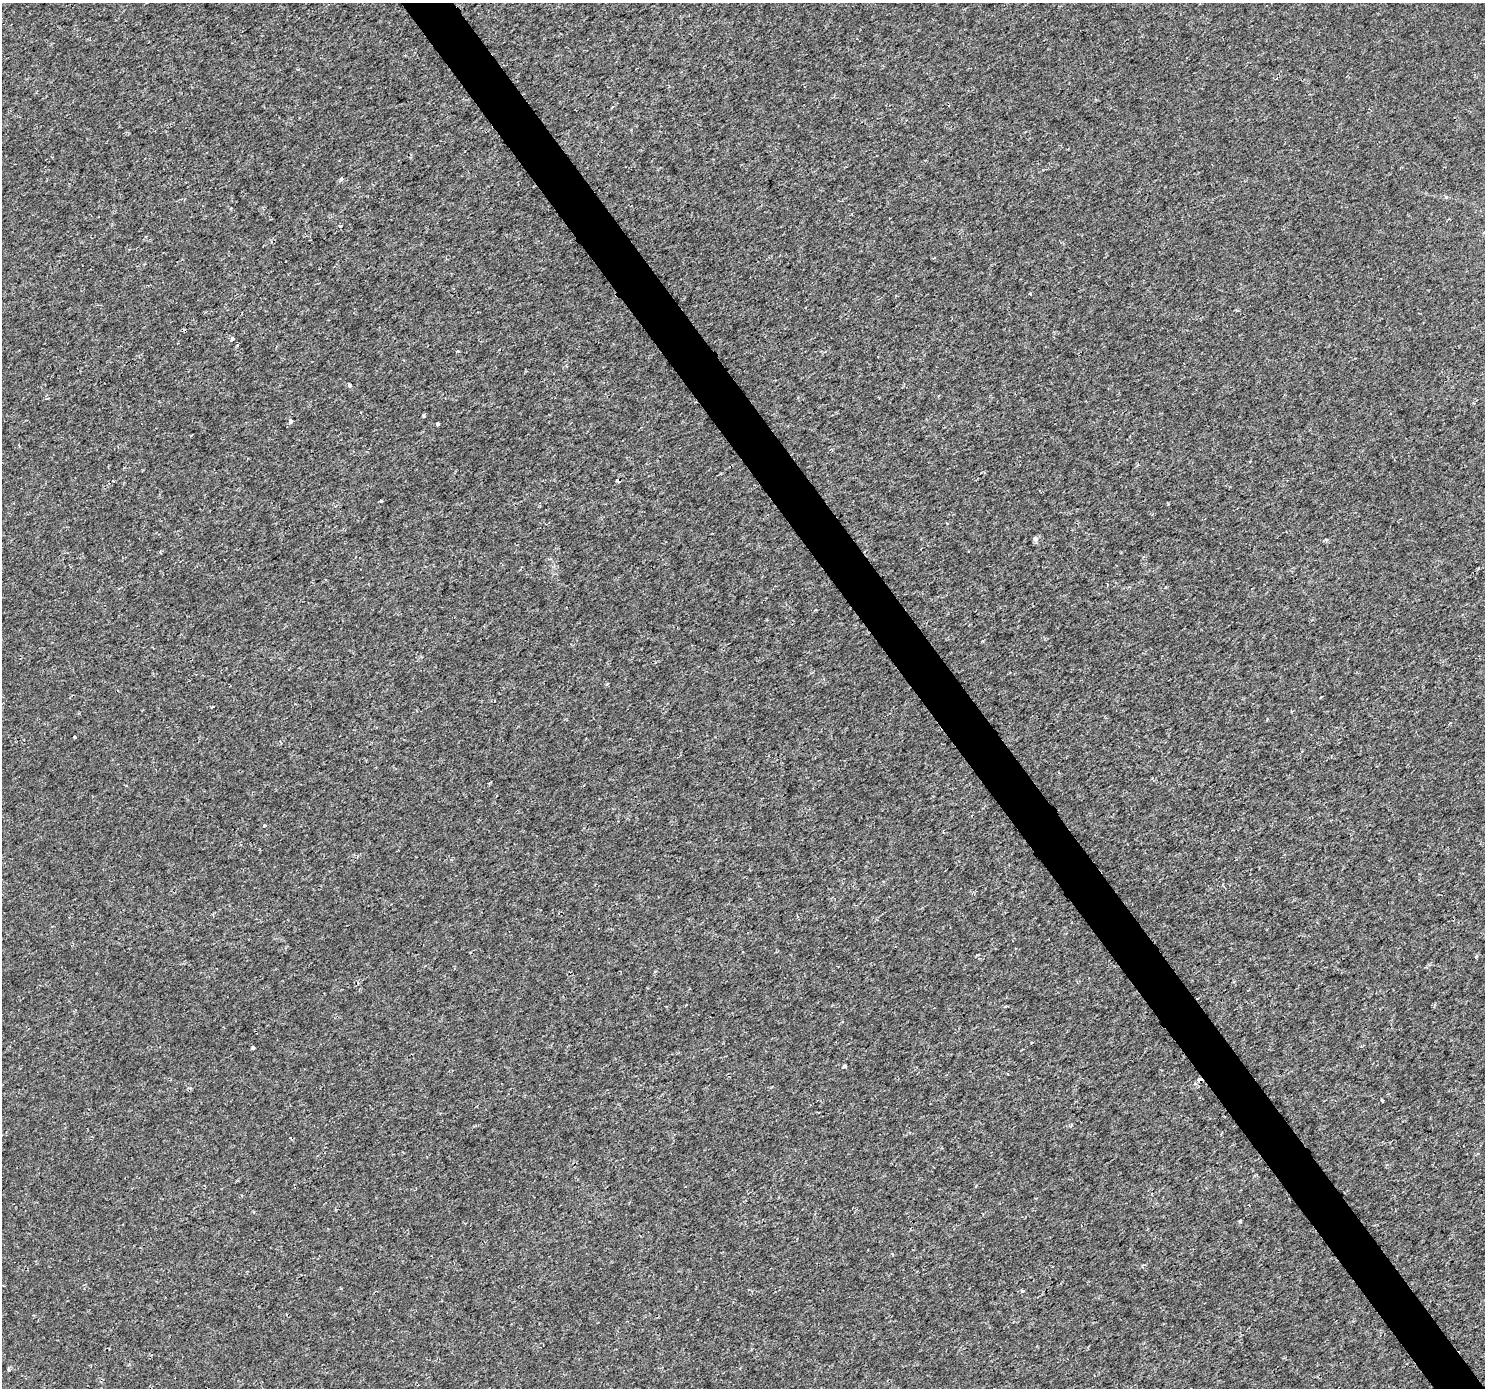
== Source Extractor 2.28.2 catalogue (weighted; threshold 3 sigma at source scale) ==
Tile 6 of 4 x 4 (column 2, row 2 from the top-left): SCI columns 1488-2970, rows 2962-4347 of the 5937 x 5860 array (HDU 1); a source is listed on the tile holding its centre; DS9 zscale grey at full resolution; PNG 1487 x 1390 px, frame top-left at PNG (2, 3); no overlay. Shown black and unused: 3% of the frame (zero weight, under 2 of 3 exposures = <1% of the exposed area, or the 3 px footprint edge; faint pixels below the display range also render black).
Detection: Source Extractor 2.28.2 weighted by HDU 2 'WHT'; one run over the whole footprint, this tile lists its part. Background 4.83e-04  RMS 0.0015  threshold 0.00658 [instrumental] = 3 sigma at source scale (4.5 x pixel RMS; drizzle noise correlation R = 1.50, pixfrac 1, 0.0396/0.0396 arcsec/px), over >= 5 px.
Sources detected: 21; all 21 listed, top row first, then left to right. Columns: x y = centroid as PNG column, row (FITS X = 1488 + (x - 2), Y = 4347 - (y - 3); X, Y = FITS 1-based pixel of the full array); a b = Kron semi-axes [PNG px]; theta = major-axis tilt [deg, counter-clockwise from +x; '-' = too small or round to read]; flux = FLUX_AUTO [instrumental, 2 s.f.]
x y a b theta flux
341 180 5 4 - 0.25
1446 197 5 5 - 0.18
1030 293 3 3 - 0.45
232 339 4 3 - 1.2
350 385 4 4 - 0.38
424 416 4 4 - 0.19
291 421 4 3 - 0.73
438 424 4 3 - 0.88
618 481 4 3 - 0.54
380 501 4 3 - 0.16
1035 539 5 5 - 0.6
983 641 4 3 - 0.17
607 684 4 3 - 0.16
75 736 3 3 - 0.33
264 825 4 4 - 0.21
1476 957 5 3 - 0.21
253 1048 3 3 - 0.26
844 1066 4 3 - 0.28
1199 1080 5 4 - 0.62
1382 1100 4 3 - 0.66
1240 1221 4 3 - 0.18
Overlapping masked pixels (flux is a lower limit): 2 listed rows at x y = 618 481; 1199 1080
Unlisted compact peaks at least as high as the median listed source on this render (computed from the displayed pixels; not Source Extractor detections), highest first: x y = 1022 1291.